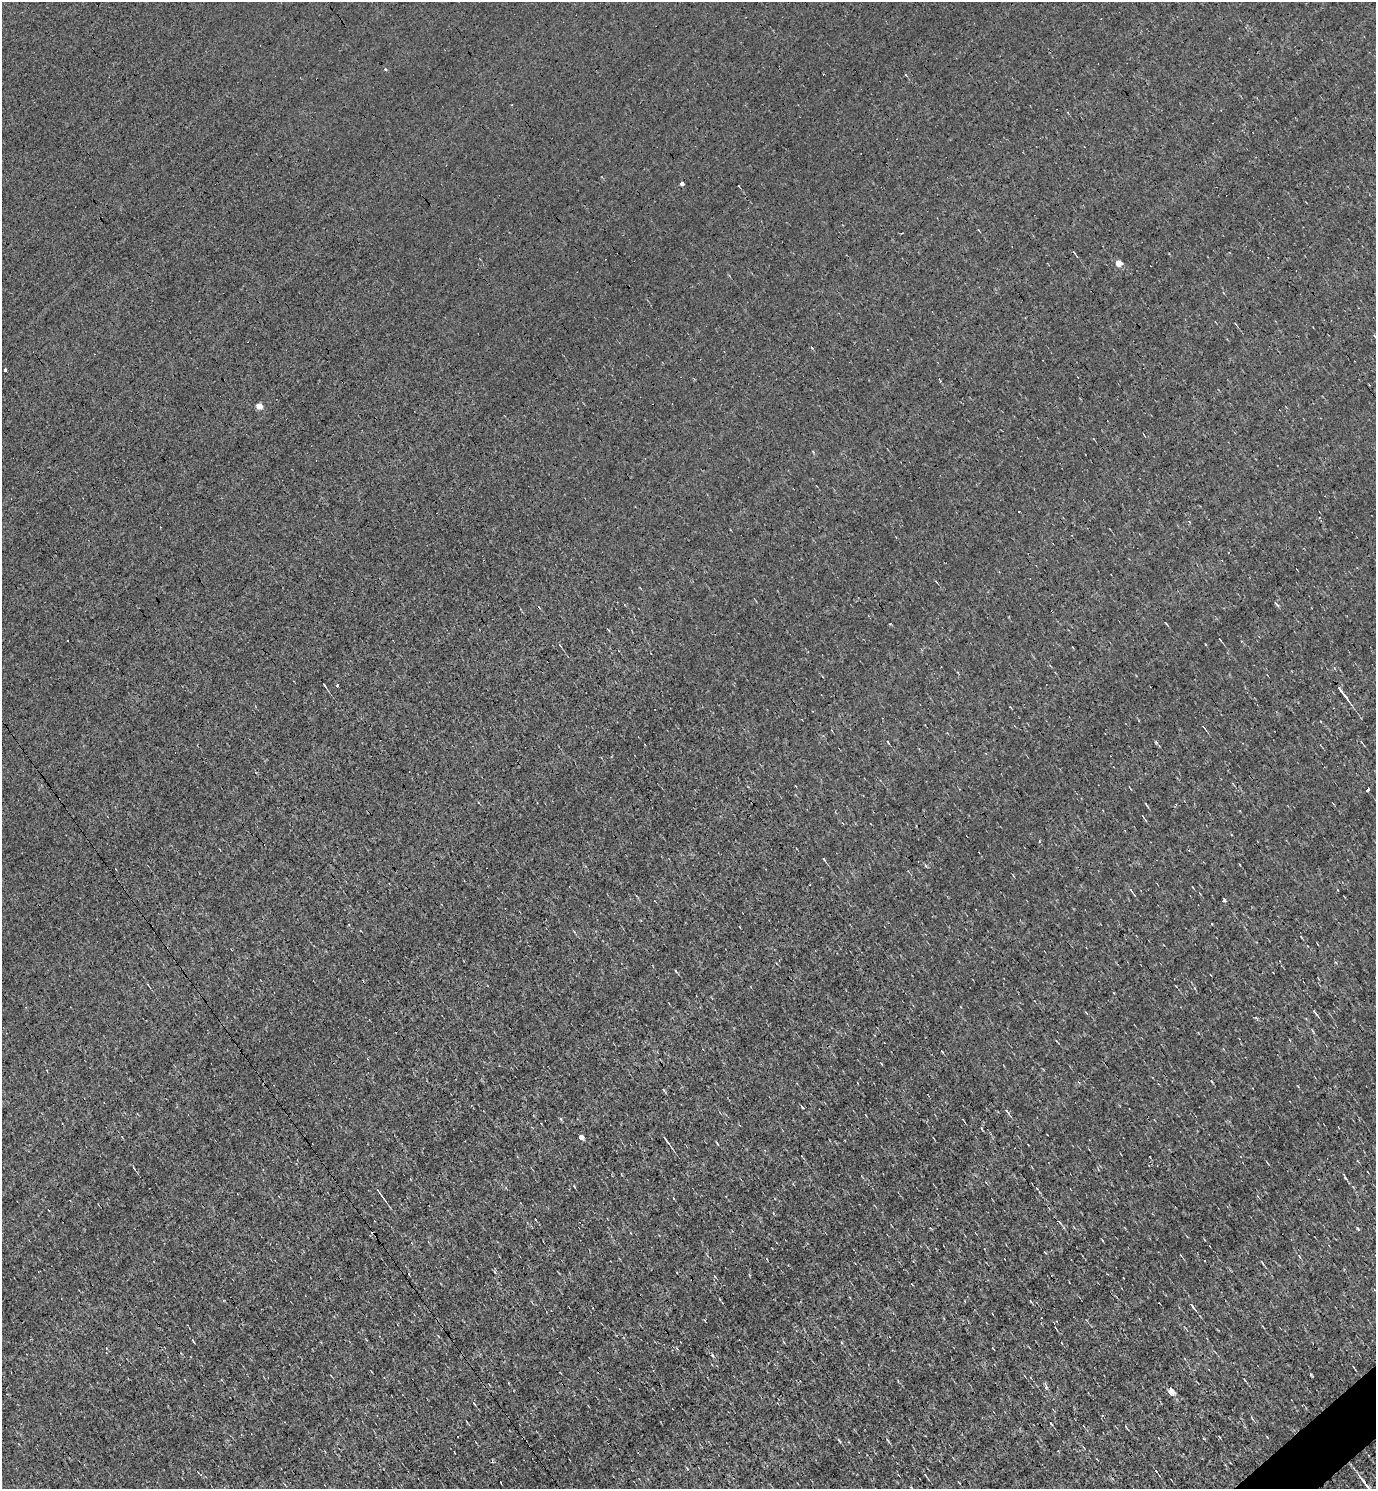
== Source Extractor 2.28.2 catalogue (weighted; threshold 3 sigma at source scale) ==
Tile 6 of 4 x 4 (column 2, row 2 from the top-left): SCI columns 1668-3041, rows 2973-4459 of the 5939 x 5945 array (HDU 1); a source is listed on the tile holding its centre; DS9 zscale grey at full resolution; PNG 1378 x 1491 px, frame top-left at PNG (2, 2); no overlay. Shown black and unused: <1% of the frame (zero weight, under 3 of 4 exposures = <1% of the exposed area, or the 3 px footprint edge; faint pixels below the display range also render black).
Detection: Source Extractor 2.28.2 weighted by HDU 2 'WHT'; one run over the whole footprint, this tile lists its part. Background -0.00744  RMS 0.058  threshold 0.262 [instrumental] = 3 sigma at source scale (4.5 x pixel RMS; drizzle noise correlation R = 1.50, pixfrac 1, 0.05/0.05 arcsec/px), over >= 5 px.
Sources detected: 47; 6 cosmic-ray / hot-pixel residue — not listed; the other 41 listed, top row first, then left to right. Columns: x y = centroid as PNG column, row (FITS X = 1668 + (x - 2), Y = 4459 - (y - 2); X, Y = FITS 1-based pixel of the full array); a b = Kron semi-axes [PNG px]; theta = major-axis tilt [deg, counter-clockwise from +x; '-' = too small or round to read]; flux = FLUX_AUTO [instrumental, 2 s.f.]
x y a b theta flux
385 69 5 4 - 6.2
682 184 4 4 - 19
1074 253 6 2 -45 5.8
1118 263 5 4 - 98
5 369 3 3 - 54
259 406 4 4 - 85
1276 604 7 3 -52 8.1
337 685 3 3 - 18
324 686 6 2 -53 6.2
1342 693 21 3 -53 34
1204 727 7 2 -50 5.8
888 742 5 2 - 4.4
1368 790 3 3 - 99
1143 816 7 2 -55 5.2
824 859 5 3 - 7.9
1130 890 8 4 -44 11
1224 900 4 3 - 18
1301 937 4 2 - 3.8
676 971 5 3 - 4.5
1176 986 2 2 - 3.2
1315 1013 11 3 -51 10
942 1052 5 2 - 4.8
1007 1111 10 3 -51 11
963 1120 4 2 - 4.2
581 1137 4 4 - 46
666 1140 10 2 -53 15
1345 1178 5 3 - 5.3
1037 1189 4 3 - 4
379 1193 18 3 -54 21
1262 1262 6 2 -49 5.9
1193 1307 9 3 -58 16
1354 1367 7 2 -55 5.4
1245 1380 4 2 - 5.3
1171 1391 5 4 - 63
474 1404 5 2 - 4.8
1051 1423 7 2 -50 5.1
1126 1427 5 2 - 4.9
839 1440 7 3 -61 7
492 1461 5 3 - 7.2
1156 1471 5 3 - 4.2
1368 1487 22 3 -54 56
Isophote crosses this tile's border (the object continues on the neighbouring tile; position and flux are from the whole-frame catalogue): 1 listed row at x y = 1368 1487
Unlisted compact peaks at least as high as the median listed source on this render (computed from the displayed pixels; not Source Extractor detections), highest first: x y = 712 1355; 1357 1228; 1311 1374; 1046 1388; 890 624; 561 1119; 803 1108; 926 866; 812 348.